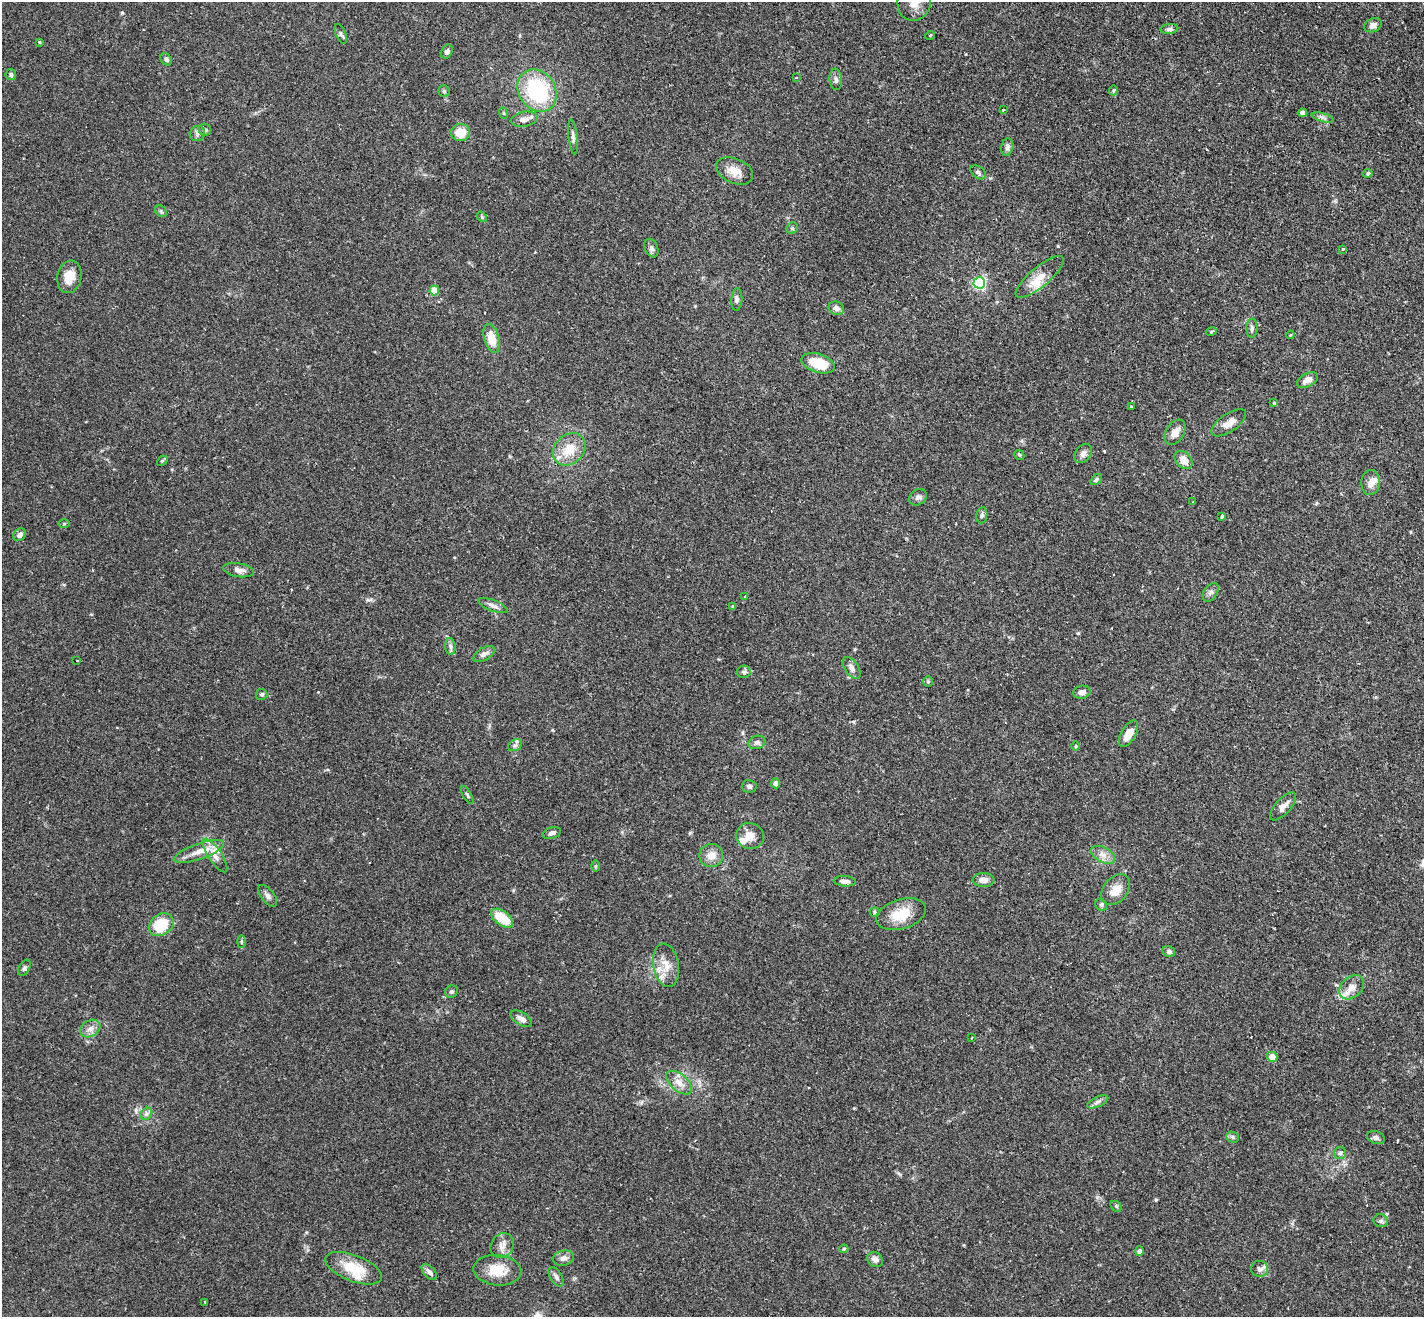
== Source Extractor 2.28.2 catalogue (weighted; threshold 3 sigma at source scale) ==
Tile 10 of 4 x 4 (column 2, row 3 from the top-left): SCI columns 1467-2888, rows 1498-2812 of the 5775 x 5761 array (HDU 1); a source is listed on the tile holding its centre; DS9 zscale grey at full resolution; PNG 1426 x 1319 px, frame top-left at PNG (2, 2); each listed source drawn as its Kron ellipse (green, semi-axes under 4 px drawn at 4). Shown black and unused: <1% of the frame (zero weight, under 2 of 3 exposures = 4% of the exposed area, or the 3 px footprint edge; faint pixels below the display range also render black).
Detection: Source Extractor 2.28.2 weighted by HDU 2 'WHT'; one run over the whole footprint, this tile lists its part. Background 0.211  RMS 0.0069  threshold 0.0309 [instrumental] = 3 sigma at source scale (4.5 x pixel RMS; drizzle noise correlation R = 1.50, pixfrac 1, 0.05/0.05 arcsec/px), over >= 5 px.
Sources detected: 136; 1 cosmic-ray / hot-pixel residue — neither listed nor drawn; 8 inside a brighter listed object's ellipse — not listed separately; the other 127 listed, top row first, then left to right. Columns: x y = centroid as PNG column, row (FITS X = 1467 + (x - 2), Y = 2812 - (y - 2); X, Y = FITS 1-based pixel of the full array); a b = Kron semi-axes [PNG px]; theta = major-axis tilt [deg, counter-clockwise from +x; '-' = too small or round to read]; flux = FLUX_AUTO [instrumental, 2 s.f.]
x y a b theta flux
914 2 19 16 79 9.8
1373 25 9 6 24 3
1169 29 9 5 5 1.8
341 34 10 5 -66 1.6
930 35 5 3 - 0.53
39 42 3 3 - 0.6
447 52 7 5 61 1.7
166 59 7 5 -52 1.6
11 74 5 5 - 1.3
796 78 4 2 - 0.47
836 79 11 6 -84 2.2
1113 90 5 4 - 0.83
444 91 5 5 - 1.1
537 91 22 18 -56 55
1003 110 3 3 - 1.2
503 113 6 3 -71 0.72
1302 113 4 4 - 2.6
1323 118 11 3 -15 1.8
524 119 13 7 11 3.9
205 130 6 6 - 1.6
460 132 9 8 - 10
197 133 8 7 - 2.2
573 137 17 4 -83 2.3
1007 147 9 6 79 1.8
735 171 19 12 -24 7.5
978 172 9 5 -37 1.6
1368 173 4 4 - 1.1
161 211 6 5 - 0.98
482 217 6 4 -48 0.85
792 228 6 5 - 0.99
651 248 10 6 -65 2.1
1343 249 3 3 - 1.4
69 277 17 12 78 9.8
1040 277 30 10 40 11
979 283 6 5 - 94
434 290 5 5 - 15
737 299 11 5 86 1.8
836 308 8 6 -27 3.4
1252 328 9 5 89 1.6
1211 332 5 3 - 0.76
1290 335 4 3 - 0.53
492 338 15 7 -75 11
818 363 17 9 -17 18
1307 380 11 6 28 4
1274 403 4 4 - 0.87
1131 407 3 3 - 1.7
1229 423 20 9 34 6.5
1175 432 14 9 58 5.2
569 449 18 14 43 13
1083 454 11 7 50 2.7
1019 455 5 4 - 0.91
1183 460 10 7 -47 7
162 461 6 4 43 0.74
1096 479 6 4 40 1.3
1371 483 13 9 86 4.5
918 497 9 7 36 2.4
1193 501 3 2 - 0.4
982 515 8 5 81 1.4
1222 516 3 3 - 1.5
64 524 6 4 1 0.71
20 535 7 5 46 3.1
239 570 15 7 -9 3.5
1211 592 10 6 54 2.1
744 596 3 2 - 0.61
493 606 16 5 -21 2.7
733 607 4 4 - 1.8
450 646 8 5 -84 1.8
484 654 12 6 31 2.7
77 661 3 2 - 0.8
852 668 12 7 -56 2.8
744 672 7 6 - 1.6
928 681 5 5 - 0.87
1082 692 9 6 12 3.7
262 694 6 5 - 1.3
1128 734 15 7 60 8.2
757 742 9 6 18 2.1
515 745 7 5 30 1.6
1076 746 5 3 - 0.62
775 783 5 4 - 1.9
749 786 7 6 - 1.6
467 795 10 3 -60 0.99
1283 806 17 7 49 4.6
552 833 9 5 18 2.3
750 836 14 13 - 6.2
199 851 26 8 19 8
215 855 20 6 -57 5.2
711 855 12 11 - 6.1
1103 855 13 7 -29 4.2
595 866 6 4 90 0.68
984 880 11 7 -3 4.3
845 881 11 5 -4 3
1116 890 17 12 49 8.3
268 896 13 6 -52 2.6
1101 905 6 5 - 1.2
875 912 5 4 - 0.85
901 914 25 15 17 16
502 918 13 7 -36 18
161 925 13 10 35 21
241 941 6 3 -90 0.82
1169 951 6 5 - 1.8
666 965 22 12 -80 9.4
24 968 9 5 61 1.6
1351 987 14 10 43 5.6
451 992 7 6 - 1.3
521 1019 12 6 -32 3.4
90 1029 11 8 31 3.7
972 1038 3 2 - 0.81
1272 1057 5 5 - 6.4
679 1083 15 8 -40 5.8
1098 1102 11 5 24 2.1
146 1114 7 5 45 1.7
1233 1137 6 5 - 1.3
1376 1137 9 6 -20 2
1340 1153 6 6 - 1.2
1116 1206 6 4 -46 0.95
1381 1221 7 6 - 1.5
502 1245 13 11 56 4.6
844 1249 4 4 - 0.69
1139 1251 5 4 - 1.3
563 1258 11 7 15 3.2
875 1259 8 7 - 3
353 1268 30 13 -21 17
1260 1269 8 8 - 2.7
497 1270 24 15 -5 13
429 1272 9 5 -46 2.5
556 1277 11 6 -58 2.2
205 1302 3 2 - 1.1
Isophote crosses this tile's border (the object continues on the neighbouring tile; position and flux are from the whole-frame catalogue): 1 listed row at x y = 914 2
Unlisted compact peaks at least as high as the median listed source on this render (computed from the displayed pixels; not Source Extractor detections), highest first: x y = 1156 1200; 122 13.